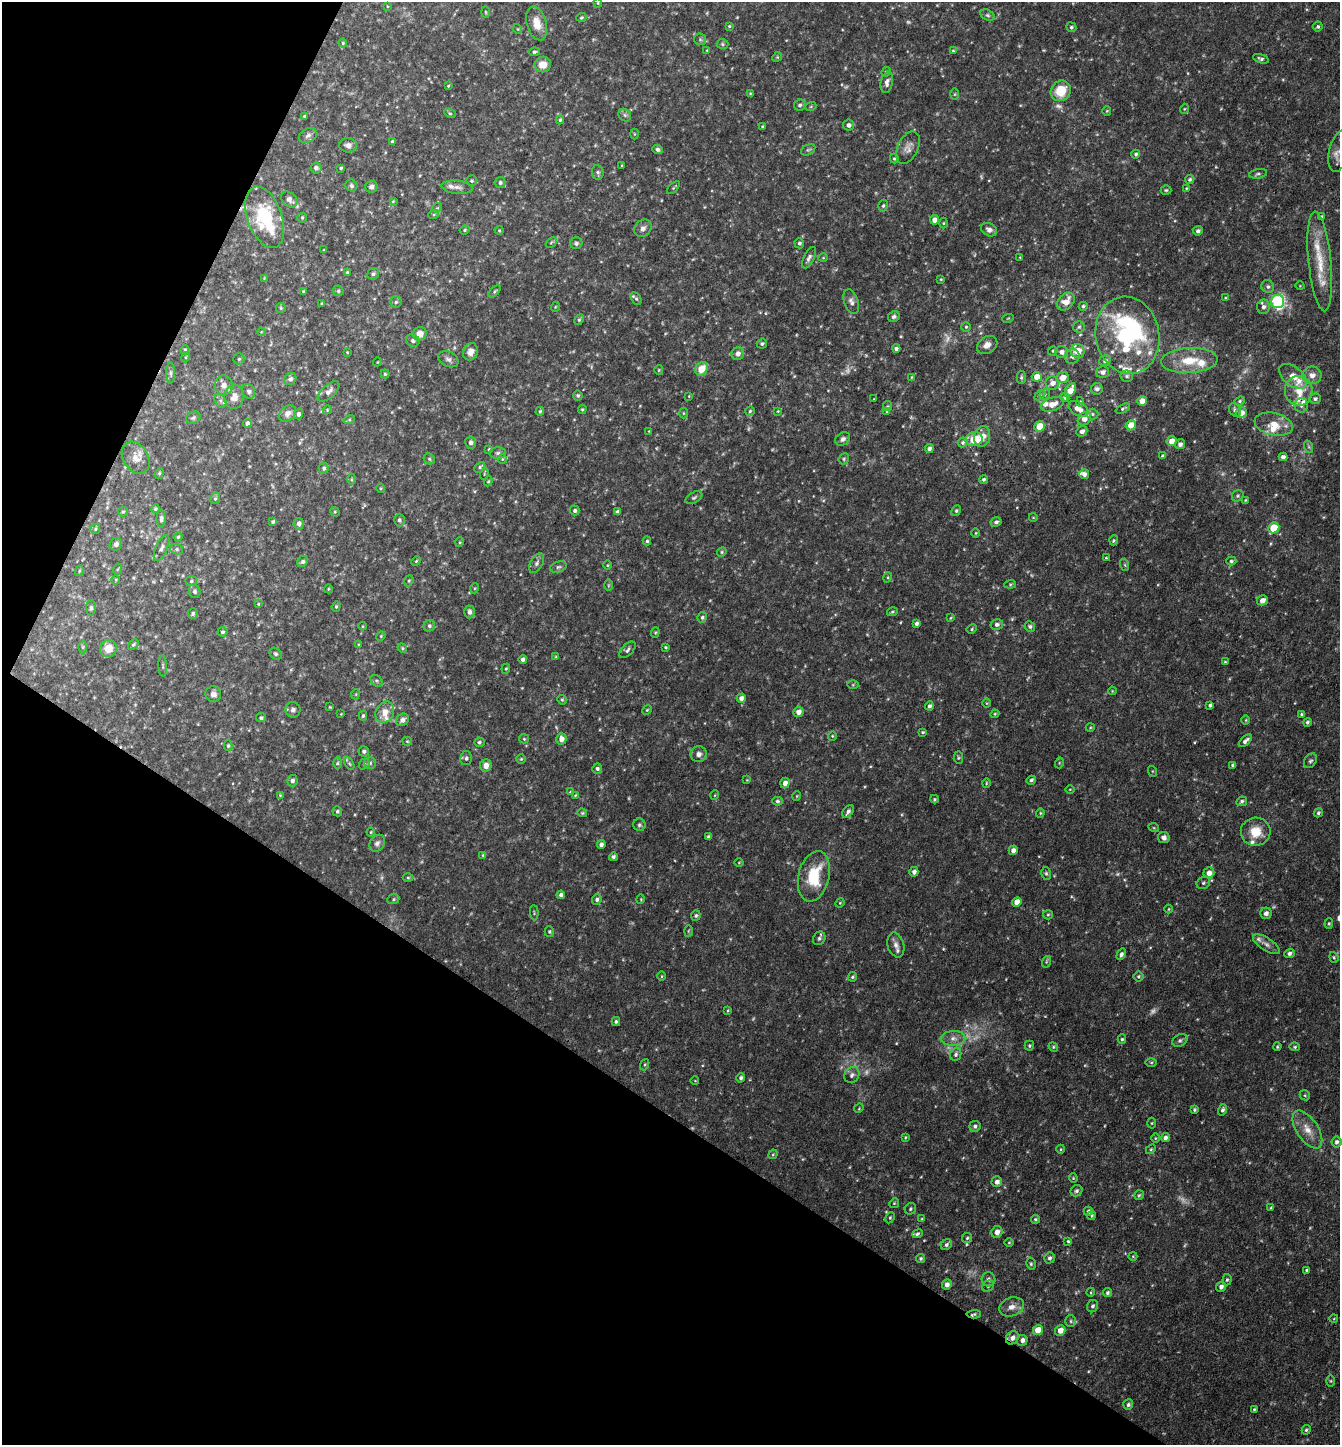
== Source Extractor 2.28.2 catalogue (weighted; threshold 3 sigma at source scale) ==
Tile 9 of 4 x 4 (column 1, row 3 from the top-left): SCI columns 284-1621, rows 1444-2886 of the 5782 x 5773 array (HDU 1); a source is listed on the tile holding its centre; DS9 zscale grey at full resolution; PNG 1342 x 1447 px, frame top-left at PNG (2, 2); each listed source drawn as its Kron ellipse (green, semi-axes under 4 px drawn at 4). Shown black and unused: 29% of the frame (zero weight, under 3 of 4 exposures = <1% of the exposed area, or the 3 px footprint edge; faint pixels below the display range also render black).
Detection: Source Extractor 2.28.2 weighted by HDU 2 'WHT'; one run over the whole footprint, this tile lists its part. Background 0.118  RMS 0.0077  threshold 0.0347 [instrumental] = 3 sigma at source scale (4.5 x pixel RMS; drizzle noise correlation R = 1.50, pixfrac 1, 0.05/0.05 arcsec/px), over >= 5 px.
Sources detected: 510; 22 too faint to see at this stretch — neither listed nor drawn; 19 inside a brighter listed object's ellipse — not listed separately; the other 469 listed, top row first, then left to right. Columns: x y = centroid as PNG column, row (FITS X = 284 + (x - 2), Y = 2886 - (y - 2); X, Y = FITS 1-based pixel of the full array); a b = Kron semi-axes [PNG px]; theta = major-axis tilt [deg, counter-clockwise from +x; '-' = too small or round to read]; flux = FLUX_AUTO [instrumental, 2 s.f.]
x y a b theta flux
598 3 4 4 - 0.8
387 6 4 2 - 0.52
486 12 5 3 - 0.74
988 15 7 5 -27 1.6
581 17 5 4 - 0.96
537 23 17 10 -75 9.5
729 26 4 3 - 0.84
1318 26 5 5 - 1.4
1071 27 5 4 - 1.4
518 29 5 3 - 0.63
700 39 6 5 - 1.3
343 43 4 4 - 0.71
722 44 6 5 - 1.2
707 50 4 3 - 0.53
953 51 4 4 - 0.91
534 52 5 4 - 1.5
777 57 5 4 - 0.89
1261 59 8 4 -18 1.7
543 64 8 7 - 7.4
886 72 5 4 - 0.98
887 82 11 6 78 3.5
448 86 4 3 - 0.76
1061 91 11 9 55 19
750 93 4 3 - 0.71
955 94 6 4 89 0.86
800 105 6 5 - 1.9
811 106 5 3 - 0.78
1184 109 5 3 - 0.69
1107 111 5 4 - 0.84
450 113 6 4 -28 1.1
625 115 7 5 -46 1.6
304 116 4 4 - 0.89
560 120 4 3 - 1
848 125 5 5 - 2.7
762 126 3 3 - 0.87
634 134 5 3 - 0.69
308 135 9 7 25 2.7
392 142 4 3 - 1.2
348 145 9 7 -5 3.9
908 148 17 10 64 5.4
658 149 5 4 - 1.7
808 150 8 5 28 1.4
1339 151 21 10 76 7.3
1136 154 4 4 - 1.5
894 159 5 4 - 1.1
622 165 4 2 - 0.55
316 168 5 5 - 2.5
341 168 3 3 - 1.1
598 172 7 6 - 1.6
1258 174 9 4 10 1.6
1190 179 5 4 - 1.6
472 181 5 5 - 1.1
500 183 5 5 - 1.6
351 185 6 5 - 1.6
371 187 6 6 - 2.3
457 187 16 6 -5 3.7
673 188 8 4 46 1
1186 188 3 3 - 0.65
1166 190 5 5 - 1.1
289 199 9 6 -41 3.2
393 201 4 3 - 0.78
883 206 6 4 74 1.3
437 208 5 4 - 0.81
434 214 5 3 - 0.82
1321 216 3 3 - 1.1
265 217 32 17 -70 56
302 218 5 4 - 0.87
934 220 5 4 - 4.4
943 223 5 3 - 0.77
643 228 9 7 45 3.8
465 230 5 4 - 1.1
499 230 4 4 - 0.78
989 230 8 6 -26 3.5
1198 231 5 4 - 1.7
551 242 6 3 44 1
576 243 6 6 - 1.8
799 243 5 5 - 1.5
324 250 3 3 - 0.55
1020 257 3 3 - 0.51
809 258 12 5 64 2.9
823 258 4 3 - 0.6
1320 261 50 11 -84 23
347 272 4 3 - 0.88
373 274 6 5 - 1.5
264 278 3 3 - 0.55
941 279 4 3 - 0.64
1300 286 4 3 - 0.58
1268 287 7 6 - 1.9
303 291 4 3 - 0.89
338 291 6 5 - 1.2
495 291 7 4 46 1
1225 298 4 3 - 0.66
636 299 7 5 -61 1.4
396 302 6 5 - 1.3
851 302 13 7 -71 3.6
1066 302 10 7 46 9.4
1278 302 6 6 - 110
322 304 4 3 - 0.82
1083 306 4 4 - 1.3
555 307 5 3 - 0.63
1263 307 7 6 - 2.9
281 308 5 5 - 0.97
894 316 6 5 - 1.9
1008 318 6 3 19 0.65
579 320 6 4 62 1.1
966 327 4 4 - 0.92
1079 327 6 5 - 1.5
261 332 4 3 - 0.59
420 334 7 6 - 7
1127 335 39 31 -78 130
413 340 7 6 - 2.1
762 344 5 5 - 1.4
987 345 11 8 32 5.2
896 348 4 3 - 2.1
185 350 5 4 - 1.1
1053 351 5 4 - 0.97
1078 351 7 6 - 13
347 352 3 2 - 0.54
471 352 9 7 66 5
1062 352 6 6 - 3.7
738 354 6 6 - 4.1
1072 356 7 7 - 3.1
186 357 5 3 - 0.64
239 359 5 5 - 1.1
448 359 11 7 -26 2.8
1105 361 6 5 - 2.3
1189 361 28 12 3 22
377 362 4 3 - 0.53
701 369 7 6 - 13
659 370 5 4 - 0.88
1103 372 6 5 - 3.5
171 373 10 4 -90 1.7
385 374 4 4 - 0.99
1312 375 9 9 - 5.6
1127 376 6 5 - 1.6
1293 376 16 9 -37 7.9
911 377 4 2 - 0.53
1021 377 7 4 -87 1.5
1037 377 5 4 - 8.9
1063 378 6 5 - 7.2
290 379 6 5 - 2.3
1052 383 7 6 - 4.8
224 385 10 9 - 5
1097 389 6 5 - 2.5
1070 390 7 4 58 10
329 391 13 6 42 3.9
1299 391 15 14 - 13
249 392 7 6 - 2
1045 394 5 5 - 1.1
578 395 5 5 - 1.3
1040 395 6 4 45 0.92
689 396 3 3 - 0.5
234 397 12 9 81 6.5
1065 398 5 3 - 0.95
874 399 2 2 - 0.45
1315 399 5 5 - 1.7
220 401 7 5 -60 2
1142 401 5 4 - 6.3
1240 401 5 4 - 1.2
1080 402 5 4 - 1.1
1052 404 12 6 19 6.9
1301 405 7 6 - 2.5
887 406 5 4 - 0.9
582 409 4 4 - 0.92
1078 409 11 6 -31 6.7
1123 409 8 3 27 1.2
327 410 4 3 - 0.64
1235 410 7 5 -62 2
540 411 4 4 - 1.2
750 411 5 4 - 1.1
778 411 4 4 - 0.69
887 411 3 3 - 0.77
288 413 9 7 42 4.4
683 413 5 3 - 0.72
1241 413 5 5 - 5.7
298 414 5 4 - 2.3
1092 414 6 5 - 1.3
193 418 7 6 - 1.7
1084 419 7 6 - 5.3
349 420 6 4 18 1.1
247 423 4 4 - 2.5
1274 424 19 11 -12 12
1131 425 5 5 - 9.8
1040 426 5 5 - 16
649 431 4 4 - 0.56
1082 431 6 5 - 2.9
982 436 10 8 78 7.3
843 439 8 6 35 2.7
974 439 9 7 7 16
1172 441 5 5 - 6.6
471 442 6 5 - 2.1
963 442 5 4 - 1.5
1180 444 5 5 - 2.9
1309 447 6 4 -71 1.3
929 448 4 4 - 2.3
489 449 4 3 - 0.81
498 453 8 5 -1 2
1162 456 4 3 - 1.1
1283 457 4 4 - 2.6
136 458 17 12 -57 7.9
429 459 6 5 - 1.2
502 459 5 4 - 0.82
844 459 6 5 - 1.1
480 467 6 4 45 1.4
324 468 5 5 - 1.6
159 473 5 4 - 1.1
484 474 6 3 73 0.72
1084 474 5 5 - 2.9
351 479 5 3 - 0.79
984 479 4 4 - 1.4
488 481 5 4 - 0.9
380 488 5 3 - 0.75
1238 496 6 5 - 1.3
215 498 6 4 67 1.3
694 498 9 5 27 1.8
1245 500 4 4 - 0.64
155 509 4 4 - 1.1
575 510 5 4 - 1.5
956 511 5 4 - 1.2
123 512 5 4 - 1.1
335 512 5 4 - 0.8
617 512 4 3 - 1.7
1033 517 4 3 - 0.53
161 518 9 4 90 1.7
399 520 6 5 - 1.8
273 522 4 3 - 1.5
996 522 5 4 - 1.8
299 524 6 5 - 2.7
1274 528 6 5 - 25
95 529 5 4 - 1.1
976 533 5 3 - 0.71
178 537 4 4 - 1
1114 540 5 3 - 0.94
647 541 4 4 - 1.1
460 542 5 3 - 0.73
116 544 6 6 - 2.6
161 548 14 5 65 2.8
177 549 6 5 - 1.3
722 552 5 4 - 0.96
1106 558 3 3 - 0.82
303 561 6 5 - 1.6
416 561 5 3 - 0.78
1231 561 5 4 - 1.4
537 563 10 6 61 2.8
607 565 5 3 - 0.68
1125 565 6 4 -72 0.95
558 567 8 5 18 1.7
118 569 5 3 - 0.76
79 571 5 3 - 0.78
888 577 5 3 - 0.86
116 580 5 3 - 0.69
191 581 6 5 - 1.2
409 581 6 4 68 1.1
1010 584 6 4 7 0.98
608 585 6 4 89 0.85
475 588 5 3 - 0.69
328 589 4 3 - 0.64
195 591 7 5 -78 1.8
1262 600 5 5 - 4.3
258 604 4 4 - 0.63
336 606 5 4 - 1.1
91 608 8 5 83 1.4
469 612 6 5 - 3
892 612 5 3 - 1
193 614 5 5 - 1.5
702 617 5 4 - 1.3
951 618 4 3 - 0.63
916 623 4 3 - 1.9
997 624 6 5 - 2.3
362 626 4 3 - 0.59
429 626 6 5 - 1.6
1030 626 5 5 - 1.6
972 629 5 4 - 1
222 632 5 5 - 1.5
655 632 5 4 - 0.85
381 636 5 4 - 0.8
133 644 6 4 44 1.2
359 644 4 3 - 0.66
83 647 6 4 -89 0.97
665 647 4 3 - 0.75
108 648 8 8 - 9.1
402 648 5 4 - 0.98
627 650 10 5 45 2.1
276 654 7 5 -45 1.4
556 657 4 4 - 0.89
523 659 4 4 - 2.7
1225 662 3 3 - 0.94
163 666 10 3 -87 1.2
506 669 5 4 - 0.98
376 681 7 5 -37 1.4
853 685 6 4 1 0.79
1112 691 4 3 - 0.63
213 694 8 8 - 3.8
356 694 5 3 - 0.66
741 698 4 4 - 3.2
562 700 5 4 - 1
987 703 5 3 - 0.69
1210 705 4 3 - 1.8
929 706 4 4 - 2
330 707 4 3 - 0.61
293 710 8 7 - 2.6
647 710 5 4 - 0.87
385 712 11 9 62 8.9
798 712 5 5 - 4.6
341 714 3 3 - 0.54
995 714 4 4 - 0.89
1301 714 3 3 - 1
363 716 5 4 - 1.1
261 718 5 4 - 1.5
402 720 7 5 45 3.5
1246 720 5 3 - 0.66
1307 722 4 4 - 1.2
1090 728 4 3 - 0.64
923 732 4 3 - 0.99
832 736 4 4 - 0.84
524 739 5 4 - 0.9
561 739 6 5 - 5.3
407 741 5 4 - 0.83
1245 741 8 4 42 2.7
479 742 5 5 - 1.5
228 746 5 4 - 1.1
364 751 5 5 - 1.8
699 754 8 8 - 3.6
466 758 7 6 - 2
958 758 6 4 -85 1.1
521 759 4 4 - 0.89
1310 761 8 5 54 1.7
337 763 6 4 89 1.1
349 763 7 4 -59 1.1
370 763 6 6 - 1.7
1059 763 5 3 - 0.84
364 764 5 5 - 1.2
486 765 6 5 - 5.2
1233 765 4 3 - 1.7
597 768 5 5 - 1.6
1152 771 5 3 - 0.64
747 780 4 4 - 0.55
1031 780 5 4 - 1.5
292 781 5 5 - 2.5
785 783 5 4 - 4
986 783 4 3 - 0.68
1070 789 5 3 - 0.64
570 792 4 4 - 0.69
280 795 4 3 - 0.62
575 795 4 3 - 0.63
715 795 5 3 - 0.6
797 796 4 4 - 0.81
934 799 4 4 - 0.77
777 801 5 4 - 1.4
1242 801 5 4 - 1.5
337 811 5 4 - 1.3
848 812 7 4 55 2.7
582 813 5 4 - 0.83
1040 813 4 4 - 0.86
1318 813 5 4 - 1.3
639 825 6 6 - 1.6
1154 828 5 3 - 0.71
371 832 4 4 - 0.75
1256 832 15 14 - 15
708 837 4 3 - 1.7
1164 837 6 5 - 3
377 843 9 7 55 2.7
601 844 4 4 - 2.3
1013 850 5 4 - 3.8
483 855 4 4 - 1
613 857 4 4 - 1.6
739 863 4 3 - 0.63
914 872 5 4 - 2.9
1046 873 6 5 - 1.3
1209 873 5 5 - 5.1
814 876 26 15 76 31
408 878 5 3 - 0.93
1203 883 7 6 - 1.6
561 895 4 4 - 2.4
393 899 6 5 - 1.1
597 899 5 5 - 2
641 899 5 3 - 0.62
1017 902 5 4 - 6.8
840 903 5 4 - 0.82
1169 909 4 3 - 0.6
534 913 7 3 -86 0.79
1266 913 6 5 - 3
1048 915 5 4 - 0.95
696 916 5 5 - 1.4
1329 924 5 4 - 0.95
549 931 5 4 - 1
688 931 6 4 88 0.8
819 938 7 6 - 1.7
1266 944 15 6 -33 3.9
896 945 13 8 -74 4.3
1289 953 5 4 - 2.2
1121 954 6 4 59 2.2
1334 957 5 4 - 1.1
1046 962 6 4 72 1
662 976 4 3 - 0.68
1138 976 5 5 - 1.1
852 977 5 4 - 1.2
728 1010 3 3 - 0.74
616 1022 4 3 - 1.3
953 1038 12 7 2 5
1122 1039 4 4 - 1
1180 1040 8 6 28 1.9
1029 1046 5 4 - 1.1
1053 1047 5 4 - 1
1277 1047 4 3 - 0.94
1295 1047 5 4 - 1
956 1054 7 5 67 1.8
1151 1062 6 4 0 0.85
645 1065 6 4 70 0.9
852 1075 8 7 - 2.7
741 1078 5 4 - 1.7
695 1081 4 3 - 0.51
1305 1095 5 4 - 1.1
859 1108 5 4 - 0.74
1194 1110 4 4 - 1.2
1223 1110 6 4 74 1.8
1152 1123 5 3 - 0.83
975 1126 5 5 - 2
1307 1129 21 10 -56 11
905 1137 4 3 - 0.89
1155 1138 5 3 - 0.65
1165 1138 4 4 - 2.4
1337 1142 5 5 - 2.2
1061 1149 4 3 - 0.7
1151 1149 6 3 45 0.89
773 1154 5 4 - 0.81
1073 1178 4 4 - 0.81
997 1182 5 5 - 3.3
1077 1191 6 5 - 1.8
1139 1195 5 5 - 1.1
894 1203 5 4 - 0.87
1271 1208 4 3 - 0.84
910 1209 6 5 - 1.3
1088 1211 4 4 - 2.2
1091 1216 4 4 - 1.1
890 1218 6 4 63 1.1
922 1219 3 3 - 0.75
1035 1219 4 4 - 1
997 1232 6 5 - 4.9
917 1234 5 4 - 1.3
967 1238 5 4 - 1.1
1068 1241 4 3 - 0.99
1009 1242 5 3 - 0.71
946 1245 6 5 - 1.7
1133 1256 4 4 - 0.74
920 1258 4 4 - 1.1
1050 1258 6 5 - 2.1
1031 1264 6 4 -77 1.2
1306 1270 3 3 - 1.1
989 1279 7 6 - 2.7
1227 1280 5 4 - 1.3
947 1284 5 4 - 3.6
988 1286 6 5 - 1.5
1221 1287 5 4 - 2.5
1091 1292 4 3 - 0.67
1107 1293 4 3 - 1.4
1093 1306 6 5 - 1.9
1012 1307 13 9 18 5.4
974 1314 7 3 3 1.3
1334 1318 4 3 - 0.57
1071 1321 6 5 - 1.4
1038 1330 5 5 - 12
1060 1330 5 5 - 5.8
1012 1338 7 6 - 3.8
1022 1340 5 5 - 3.1
1331 1381 6 4 -89 0.93
1128 1405 5 5 - 1.6
1254 1409 3 3 - 0.88
1306 1430 5 4 - 1.1
Overlapping masked pixels (flux is a lower limit): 3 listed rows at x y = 265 217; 974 1314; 1012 1338
Isophote crosses this tile's border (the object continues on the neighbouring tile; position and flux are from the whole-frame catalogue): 1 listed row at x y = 1339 151